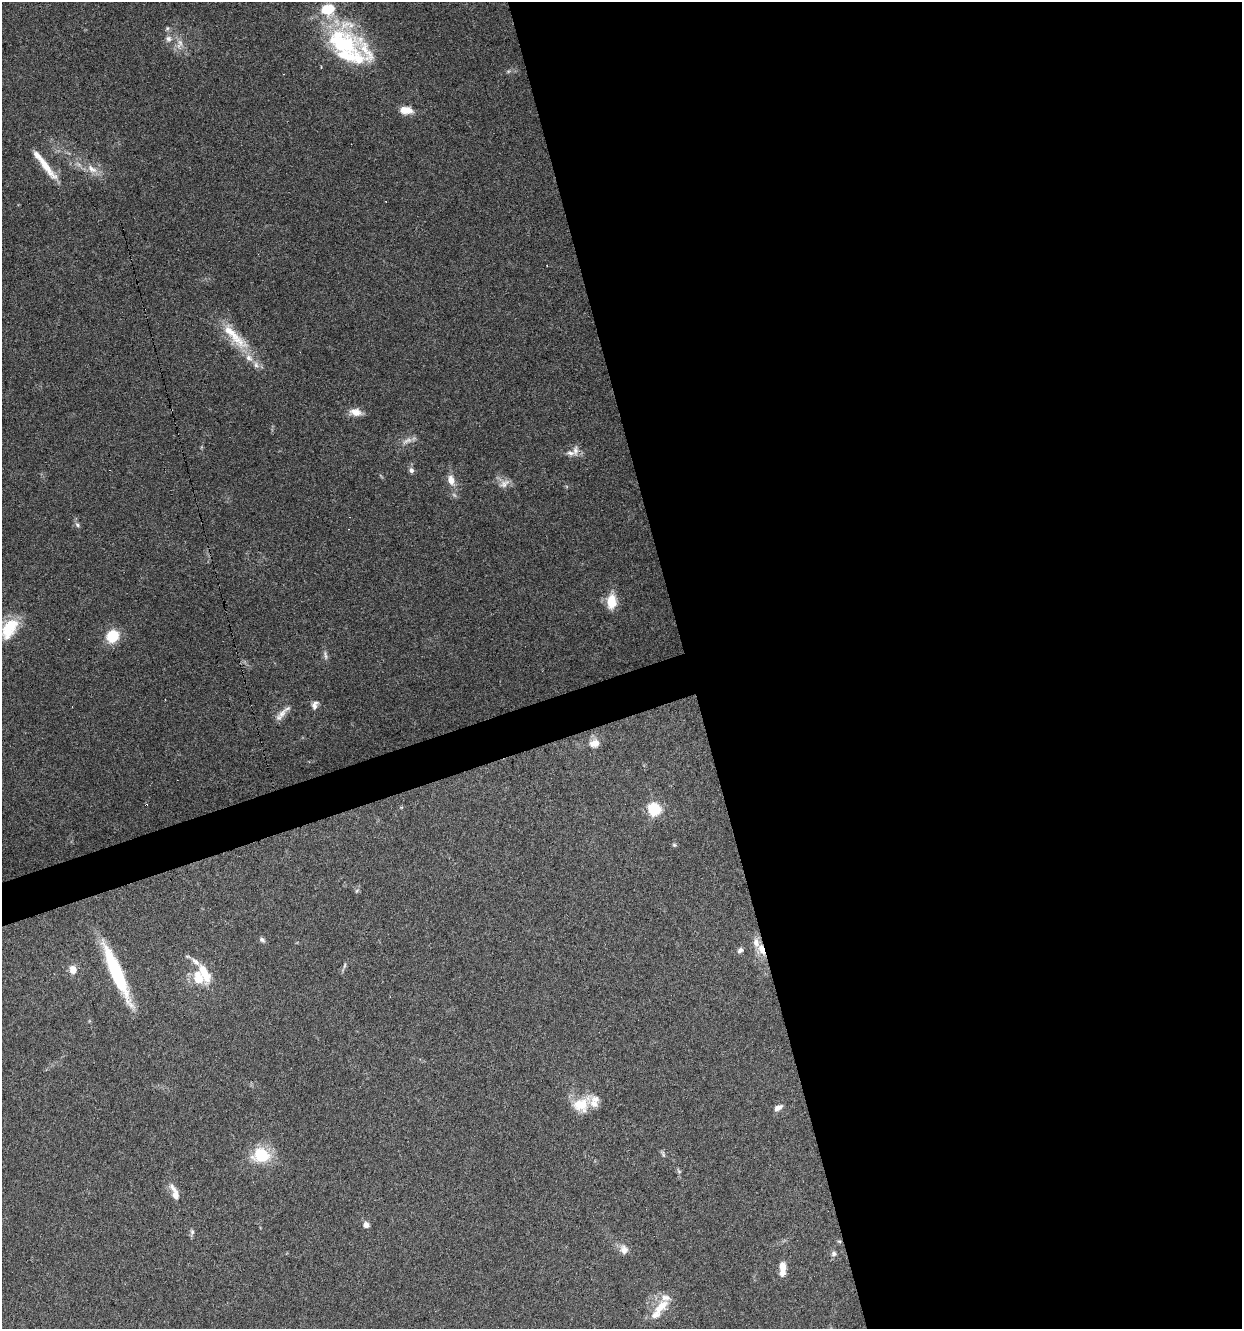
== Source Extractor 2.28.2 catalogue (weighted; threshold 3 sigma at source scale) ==
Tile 8 of 4 x 4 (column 4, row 2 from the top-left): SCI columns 3826-5065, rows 2653-3979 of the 5121 x 5305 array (HDU 1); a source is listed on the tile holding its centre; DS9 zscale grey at full resolution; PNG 1244 x 1331 px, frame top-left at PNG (2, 2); no overlay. Shown black and unused: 47% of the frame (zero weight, under 3 of 6 exposures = <1% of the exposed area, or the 3 px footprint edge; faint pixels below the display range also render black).
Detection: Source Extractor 2.28.2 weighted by HDU 2 'WHT'; one run over the whole footprint, this tile lists its part. Background 0.0684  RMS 0.0041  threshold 0.0167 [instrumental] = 3 sigma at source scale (4.09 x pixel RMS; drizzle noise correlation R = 1.36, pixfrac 0.8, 0.0396/0.0396 arcsec/px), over >= 5 px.
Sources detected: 68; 1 too faint to see at this stretch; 3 cosmic-ray / hot-pixel residue — not listed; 17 inside a brighter listed object's ellipse — not listed separately; the other 47 listed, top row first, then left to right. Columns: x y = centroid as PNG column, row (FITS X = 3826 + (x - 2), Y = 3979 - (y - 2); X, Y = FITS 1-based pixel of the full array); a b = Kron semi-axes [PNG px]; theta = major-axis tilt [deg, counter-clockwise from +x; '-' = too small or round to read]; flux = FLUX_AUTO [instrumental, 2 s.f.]
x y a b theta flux
167 28 6 5 - 0.66
169 39 9 8 - 1.9
342 43 48 40 -51 43
179 44 18 8 81 3.2
408 110 13 12 - 3.4
44 164 42 7 -53 7.9
92 169 17 9 -33 4.2
386 201 3 2 - 0.29
235 336 54 14 -46 14
356 412 16 9 -9 3.5
407 441 17 7 22 2.4
570 453 17 7 -13 2.4
411 470 7 6 - 1.4
451 480 13 8 -70 3.8
504 484 16 9 29 2.8
77 525 8 5 -46 0.96
611 601 16 10 86 7.8
9 628 28 16 60 13
112 636 11 10 - 13
325 655 14 4 -80 1.3
315 705 11 7 63 1.8
282 713 18 8 43 3.2
594 743 14 12 19 3.7
654 809 7 6 - 40
674 845 6 4 -44 0.53
357 891 6 4 59 0.67
262 940 8 6 -29 0.99
761 949 15 8 -68 4.8
740 950 7 6 - 1.3
195 962 18 6 -38 2.5
344 965 8 4 80 0.77
73 970 8 7 - 3.8
116 972 55 10 -66 39
198 979 17 12 -5 5.8
581 1104 25 16 28 10
778 1108 10 6 32 2.1
663 1154 10 3 -59 0.59
261 1155 19 16 -2 15
679 1171 7 4 -37 0.59
175 1193 24 8 -70 4.2
366 1225 6 6 - 2.1
192 1232 8 5 -81 1
839 1241 6 3 -18 0.48
624 1250 14 11 -70 2.9
834 1254 7 6 - 1.1
782 1266 13 7 -87 4.2
661 1306 22 11 44 7
Overlapping masked pixels (flux is a lower limit): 1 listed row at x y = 761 949
Isophote crosses this tile's border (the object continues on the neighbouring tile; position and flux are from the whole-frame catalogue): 1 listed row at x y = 9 628